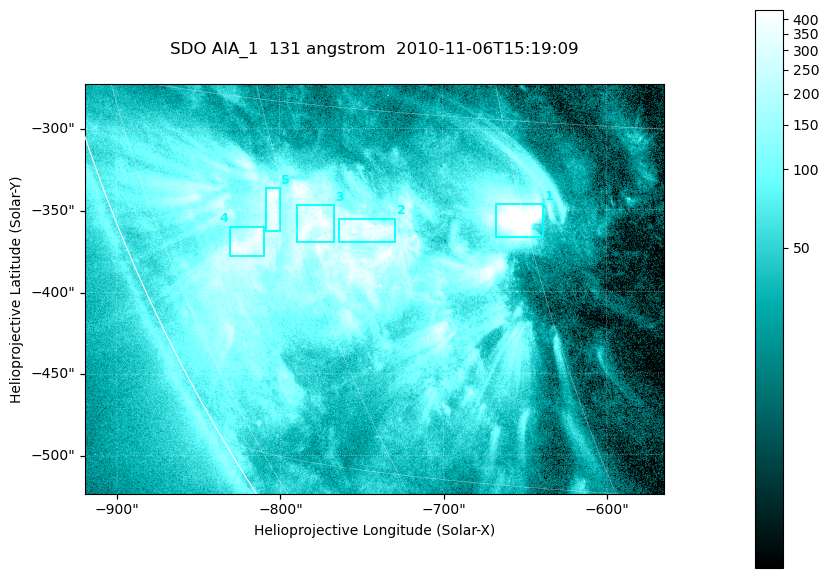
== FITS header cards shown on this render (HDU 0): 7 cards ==
TELESCOP= 'SDO     '           /
INSTRUME= 'AIA_1   '           /
WAVELNTH=                  131 /
WAVEUNIT= 'angstrom'           /
DATE-OBS= '2010-11-06T15:19:09.62' /
CTYPE1  = 'HPLN-TAN'           /
CTYPE2  = 'HPLT-TAN'           /

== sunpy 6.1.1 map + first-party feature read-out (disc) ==
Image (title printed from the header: SDO AIA_1  131 angstrom  2010-11-06T15:19:09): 590 x 417 px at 0.601 arcsec/px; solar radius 968 arcsec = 1612 px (partial field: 2.7% of the solar disc is inside the frame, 89% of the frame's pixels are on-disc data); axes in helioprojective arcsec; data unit not stated in the header (colour bar unlabelled)
Pointing: header CRPIX1/2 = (2045.07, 2040.72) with CRVAL1/2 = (0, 0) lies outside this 590 x 417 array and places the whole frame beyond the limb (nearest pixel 1.35 R_sun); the SolarSoft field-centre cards XCEN/YCEN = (-741.9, -398.2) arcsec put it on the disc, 766 arcsec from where CRPIX/CRVAL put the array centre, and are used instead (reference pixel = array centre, CRVAL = XCEN/YCEN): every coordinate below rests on XCEN/YCEN
Orientation: roll -0.139 deg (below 1 deg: not rotated)
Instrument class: DISC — disc imager (sunpy class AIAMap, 131 A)
Bright regions (active regions / flare kernels): reference = the on-disc median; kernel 5 px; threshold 5 sigma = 257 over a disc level ~52.2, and >= 1.15x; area >= 246 px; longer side >= 5 px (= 3 arcsec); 5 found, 5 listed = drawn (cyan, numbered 1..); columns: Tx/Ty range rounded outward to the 2 arcsec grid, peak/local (2 s.f.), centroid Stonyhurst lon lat
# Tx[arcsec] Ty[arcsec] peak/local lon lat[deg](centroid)
1 -668..-638 -368..-346 16 -45 -19
2 -764..-728 -370..-354 8 -55 -20
3 -790..-766 -370..-346 9 -58 -20
4 -832..-808 -378..-360 7.9 -65 -21
5 -810..-800 -362..-336 7.9 -61 -19
Off-limb structures (1.02-1.3 R_sun): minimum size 123 px: none found